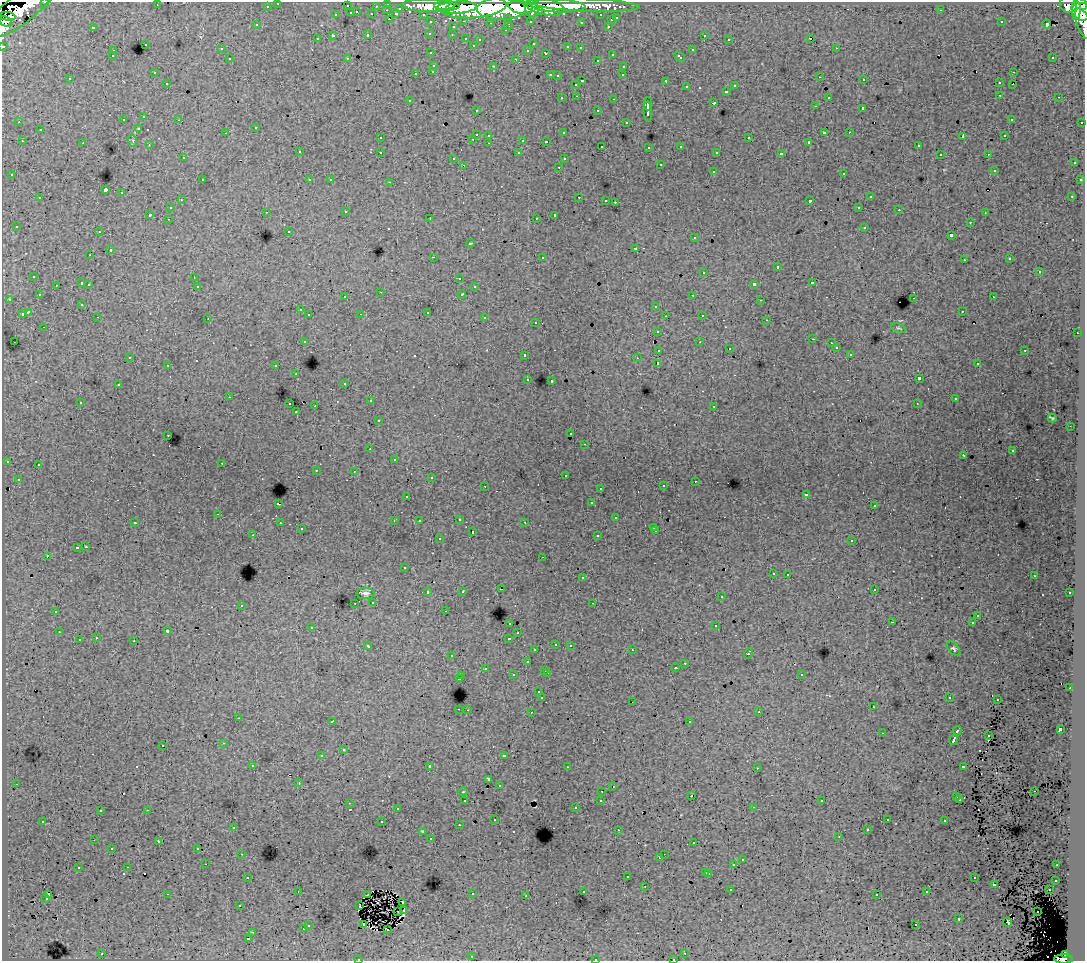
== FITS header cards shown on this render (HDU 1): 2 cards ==
NAXIS1  =                 1083
NAXIS2  =                  959

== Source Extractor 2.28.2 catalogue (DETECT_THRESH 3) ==
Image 1083 x 959 px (HDU 1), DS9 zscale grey, 1 PNG px = 1 image px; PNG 1087 x 963 px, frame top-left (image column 1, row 959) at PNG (2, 2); each listed source drawn as its Kron ellipse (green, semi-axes under 4 px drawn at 4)
Background 103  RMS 1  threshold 3.14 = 3 sigma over >= 5 px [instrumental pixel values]
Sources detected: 506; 2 with non-positive FLUX_AUTO (blend fragments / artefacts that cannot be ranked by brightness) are neither listed nor drawn; of the other 504, the 500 brightest by FLUX_AUTO listed and drawn (4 fainter detections omitted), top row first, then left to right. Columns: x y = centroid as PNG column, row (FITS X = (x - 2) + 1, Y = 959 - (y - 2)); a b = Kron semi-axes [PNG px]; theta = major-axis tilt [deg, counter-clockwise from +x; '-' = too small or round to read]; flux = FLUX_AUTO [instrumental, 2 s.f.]
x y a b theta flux
45 2 3 2 - 2400
278 3 3 3 - 1800
388 4 3 3 - 3500
157 5 2 2 - 44
445 5 11 4 3 110000
586 5 53 6 -2 110000
1068 5 8 8 - 79000
267 6 3 3 - 960
347 6 3 3 - 780
376 6 3 2 - 960
430 6 29 6 -1 200000
558 6 27 6 -2 210000
1084 6 4 3 - 46000
521 7 12 6 -11 190000
545 7 19 8 -11 230000
21 8 43 14 38 290000
400 8 3 3 - 650
456 8 20 6 3 240000
475 8 31 10 7 570000
501 9 24 11 0 590000
532 9 9 6 -84 170000
387 10 2 2 - 180
941 10 3 2 - 63
1081 10 11 9 -67 300000
538 11 4 3 - 58000
1076 11 9 3 85 95000
357 12 3 2 - 250
351 13 3 3 - 700
372 14 3 3 - 610
396 14 4 3 - 880
423 14 3 2 - 1500
336 15 3 3 - 260
601 15 3 3 - 1100
8 16 7 4 -5 92000
508 18 3 3 - 900
617 18 3 3 - 620
389 19 3 2 - 350
611 20 3 3 - 290
6 21 7 4 -29 100000
464 21 3 2 - 390
530 21 3 3 - 810
431 22 3 3 - 1500
581 22 3 3 - 160
1001 22 3 2 - 84
491 23 2 2 - 68
1047 24 4 3 - 380
1084 24 16 6 -70 55000
256 25 3 2 - 110
509 26 3 2 - 320
608 26 3 2 - 410
93 27 3 3 - 610
453 27 3 3 - 330
505 30 3 3 - 250
430 33 3 3 - 200
368 35 3 3 - 400
452 35 3 3 - 130
704 35 3 2 - 130
333 36 3 3 - 1000
466 38 3 3 - 310
811 38 3 3 - 20000
317 39 3 3 - 220
480 39 3 3 - 180
729 39 3 2 - 130
145 44 3 3 - 470
533 44 2 2 - 65
473 45 3 3 - 190
3 46 3 3 - 4100
568 47 4 3 - 510
580 48 3 2 - 77
836 48 3 2 - 150
221 49 3 3 - 230
528 50 3 3 - 170
692 50 3 3 - 420
113 51 3 2 - 240
431 53 3 3 - 140
546 53 3 3 - 320
612 54 3 3 - 330
112 56 3 3 - 170
679 57 6 3 -44 390
1053 57 3 2 - 220
347 58 3 2 - 47
230 59 3 3 - 330
516 59 3 2 - 560
597 60 3 2 - 230
434 65 3 3 - 300
493 66 4 4 - 56
624 66 3 3 - 300
433 71 3 3 - 210
154 72 3 3 - 140
1013 72 3 2 - 100
416 73 3 3 - 450
550 75 3 2 - 420
623 75 3 2 - 77
558 76 3 3 - 160
820 77 3 2 - 170
70 79 3 3 - 160
864 80 3 2 - 200
582 81 3 2 - 560
666 81 4 3 - 800
167 83 3 2 - 200
999 83 3 3 - 230
576 84 3 3 - 300
1013 84 2 2 - 62
735 86 3 3 - 310
686 87 3 3 - 290
727 91 3 3 - 390
1000 95 3 2 - 240
577 96 3 2 - 270
828 97 3 3 - 240
1059 97 3 2 - 220
562 98 3 3 - 200
614 99 3 2 - 380
409 100 3 2 - 170
714 103 3 3 - 1000
648 104 7 2 89 2000
815 106 3 2 - 110
863 109 3 3 - 880
476 110 3 2 - 110
598 111 3 3 - 280
648 112 10 3 -86 2200
144 117 3 3 - 280
1011 119 3 2 - 120
123 120 3 3 - 300
179 120 3 2 - 200
19 122 3 2 - 75
626 122 3 3 - 150
1082 122 3 2 - 740
256 127 3 3 - 200
138 128 3 3 - 59
40 130 3 3 - 360
824 132 4 3 - 880
849 132 3 2 - 120
226 133 2 2 - 41
564 133 3 3 - 130
476 134 3 3 - 800
489 135 3 3 - 240
963 136 3 2 - 490
1005 136 3 3 - 140
380 138 3 2 - 100
749 138 3 3 - 480
473 139 3 2 - 160
523 140 3 3 - 700
22 141 3 2 - 210
133 141 6 4 -72 97
546 141 3 3 - 180
83 142 2 2 - 48
809 142 3 3 - 140
489 143 3 2 - 290
149 145 3 2 - 140
602 146 3 2 - 140
681 146 3 3 - 240
918 146 3 3 - 300
649 147 3 3 - 250
299 152 3 3 - 290
380 152 3 3 - 350
717 152 3 3 - 120
519 153 3 3 - 230
781 154 4 3 - 1700
940 154 3 2 - 140
988 154 3 2 - 140
183 158 3 2 - 190
454 158 3 2 - 130
564 159 3 3 - 140
1074 163 3 3 - 280
463 165 4 2 - 70
660 165 3 3 - 550
559 167 3 2 - 170
994 170 3 3 - 120
713 172 3 3 - 320
844 173 3 3 - 490
12 175 3 3 - 180
202 180 3 3 - 190
310 180 3 3 - 150
330 180 3 2 - 150
1080 180 3 3 - 200
390 182 3 2 - 370
105 190 4 3 - 7000
122 193 3 3 - 410
1072 196 3 2 - 63
579 197 3 2 - 290
870 197 3 3 - 470
40 198 3 3 - 280
181 200 3 2 - 180
606 200 3 2 - 180
810 201 3 3 - 1300
615 202 3 2 - 790
859 207 3 3 - 240
170 208 3 3 - 210
899 210 3 2 - 170
266 212 3 2 - 240
346 212 3 2 - 340
985 213 3 2 - 77
150 214 3 3 - 1300
555 215 4 3 - 1500
430 218 2 2 - 55
536 218 3 2 - 120
168 219 3 2 - 200
970 222 3 2 - 150
16 226 3 3 - 200
865 227 3 3 - 540
289 231 3 3 - 160
99 232 3 2 - 200
951 235 4 3 - 900
695 238 3 3 - 240
470 243 4 2 - 64
635 248 3 3 - 610
110 250 3 3 - 610
90 255 3 2 - 160
433 257 3 2 - 810
542 257 3 3 - 260
1010 259 3 3 - 150
964 260 3 2 - 150
777 267 3 3 - 720
704 272 3 3 - 380
1039 272 3 3 - 700
34 276 3 3 - 260
194 277 2 2 - 46
459 278 3 2 - 150
82 283 3 3 - 830
812 283 3 3 - 700
89 284 3 3 - 310
754 284 4 3 - 2200
56 285 3 2 - 170
197 286 3 3 - 280
474 287 3 3 - 250
381 292 2 2 - 44
462 294 4 3 - 410
39 295 3 3 - 210
693 295 3 2 - 190
345 297 3 3 - 260
993 297 3 2 - 260
914 298 3 2 - 290
9 299 3 3 - 240
761 300 2 2 - 65
82 305 3 3 - 160
656 306 3 3 - 410
300 310 3 3 - 210
962 311 3 2 - 190
28 312 4 3 - 1300
427 312 3 3 - 530
22 314 3 3 - 430
361 314 2 2 - 40
309 315 3 3 - 200
702 315 3 2 - 230
665 316 2 2 - 54
98 317 3 2 - 140
485 318 3 3 - 410
208 319 2 2 - 64
767 320 3 2 - 79
536 322 3 3 - 170
44 327 3 2 - 160
898 328 8 4 -20 110
657 331 3 3 - 370
1077 333 3 2 - 340
813 339 3 2 - 76
304 341 3 3 - 270
14 342 2 2 - 53
700 342 2 2 - 34
831 343 2 2 - 56
836 348 3 3 - 220
730 349 3 2 - 53
659 350 4 3 - 1100
1025 350 3 2 - 420
850 354 3 2 - 210
525 355 3 3 - 380
130 357 2 2 - 53
637 358 2 2 - 43
658 363 3 3 - 2500
977 364 3 2 - 180
168 365 3 2 - 240
276 366 3 3 - 320
296 374 3 3 - 130
919 378 4 3 - 2300
528 379 3 3 - 190
552 381 3 2 - 72
345 383 3 3 - 200
118 385 3 3 - 240
229 397 3 2 - 87
955 399 3 2 - 91
370 401 3 2 - 240
80 402 3 2 - 170
290 404 3 2 - 330
917 404 3 2 - 41
315 406 2 2 - 590
714 406 3 2 - 130
296 412 3 2 - 110
1052 418 4 3 - 98
378 420 3 3 - 160
1070 426 2 2 - 46
571 434 3 2 - 210
168 435 3 2 - 210
585 444 3 2 - 120
370 449 3 2 - 140
1012 451 3 3 - 250
963 455 3 2 - 49
394 459 2 2 - 64
7 461 3 3 - 180
222 463 3 2 - 190
38 465 3 2 - 120
316 470 3 2 - 270
354 471 3 2 - 130
565 475 3 2 - 140
431 478 3 3 - 140
18 479 3 3 - 240
695 481 3 2 - 130
485 486 3 2 - 180
663 486 3 3 - 260
600 488 3 2 - 160
806 494 3 3 - 130
407 496 3 2 - 90
591 503 3 3 - 230
278 504 3 3 - 830
874 506 3 3 - 180
218 514 3 2 - 260
616 518 3 3 - 390
459 519 3 3 - 310
394 521 3 2 - 48
419 521 3 2 - 140
525 522 3 2 - 140
135 523 3 2 - 82
280 523 3 2 - 190
654 527 3 3 - 160
301 529 3 3 - 170
656 531 3 2 - 220
472 532 3 3 - 550
253 535 3 2 - 170
598 536 3 3 - 290
439 539 3 3 - 210
852 540 3 3 - 350
86 547 3 2 - 90
77 548 3 3 - 820
47 556 3 3 - 1000
543 557 3 2 - 130
404 568 3 2 - 110
773 573 3 3 - 260
788 574 3 2 - 170
1034 576 3 2 - 100
582 578 3 3 - 440
501 589 3 2 - 57
874 589 3 3 - 260
462 591 3 2 - 88
428 592 3 3 - 430
365 593 9 5 -3 230
1070 593 3 3 - 210
721 597 3 3 - 170
373 602 3 3 - 320
355 603 2 2 - 170
593 603 3 2 - 65
241 605 3 3 - 260
56 611 3 3 - 250
445 611 3 2 - 140
978 615 3 3 - 170
892 622 3 2 - 100
510 623 3 3 - 290
972 623 3 2 - 120
716 626 3 3 - 640
312 627 3 3 - 260
167 631 3 3 - 83
59 632 3 2 - 190
518 633 3 3 - 200
96 638 3 2 - 270
509 638 3 3 - 440
79 640 3 3 - 640
134 641 3 3 - 600
556 644 3 3 - 200
570 645 3 2 - 310
368 646 4 3 - 360
954 649 8 5 -48 130
535 650 3 3 - 190
632 650 3 2 - 230
748 653 5 3 - 650
451 656 3 2 - 130
527 662 3 3 - 210
685 663 3 2 - 310
485 668 3 3 - 250
675 668 3 2 - 140
545 670 3 2 - 250
547 673 3 2 - 340
801 674 3 3 - 240
513 675 3 3 - 340
462 676 3 2 - 330
459 679 3 3 - 1300
1070 688 3 2 - 200
539 692 3 3 - 180
949 697 3 2 - 130
542 698 3 3 - 1600
997 699 2 2 - 49
633 702 2 2 - 74
873 707 3 2 - 130
459 709 3 2 - 280
467 710 2 2 - 250
531 712 3 2 - 360
759 712 3 3 - 77
238 718 2 2 - 40
332 721 4 2 - 49
689 722 3 3 - 350
1060 729 4 3 - 2700
957 731 5 3 - 1000
882 733 2 2 - 51
988 735 3 2 - 68
954 740 5 3 - 2600
224 743 3 3 - 160
163 745 3 3 - 250
344 750 4 3 - 64
321 756 3 3 - 520
504 756 4 2 - 88
253 765 3 3 - 180
429 766 3 3 - 3100
963 766 4 3 - 910
567 767 3 2 - 160
757 768 2 2 - 52
489 779 4 3 - 280
299 783 3 3 - 51
16 784 3 2 - 140
499 785 3 3 - 220
613 786 3 2 - 81
602 791 3 2 - 210
1034 791 3 2 - 110
463 792 4 3 - 49
691 796 2 2 - 73
957 797 3 3 - 360
960 799 3 3 - 220
601 800 3 3 - 130
465 801 3 2 - 200
822 801 3 3 - 130
349 803 3 2 - 260
753 807 3 2 - 210
575 808 3 3 - 160
397 809 3 2 - 230
147 810 3 2 - 450
100 811 3 2 - 150
495 819 3 3 - 200
887 820 3 3 - 88
43 821 3 3 - 230
945 821 3 3 - 310
382 822 3 3 - 630
459 825 3 2 - 100
233 827 3 3 - 280
867 829 3 2 - 140
618 830 3 2 - 120
423 831 3 3 - 79
839 837 4 2 - 54
431 839 3 3 - 170
94 840 2 2 - 32
159 841 3 3 - 110
694 843 3 2 - 80
112 848 3 2 - 77
198 848 3 2 - 120
242 854 3 2 - 190
664 854 2 2 - 96
660 858 3 3 - 180
742 860 3 3 - 270
206 864 2 2 - 130
734 865 3 3 - 570
1057 865 3 2 - 110
128 867 3 2 - 240
78 868 3 3 - 440
706 872 3 3 - 350
709 873 3 3 - 430
248 877 3 2 - 260
627 877 3 3 - 580
974 878 3 3 - 310
1056 880 3 3 - 240
994 884 3 3 - 630
645 886 2 2 - 46
731 890 3 2 - 220
1049 890 3 2 - 210
298 891 2 2 - 37
583 892 3 3 - 160
927 892 3 2 - 190
167 894 3 2 - 840
368 894 2 2 - 34
472 894 3 2 - 340
877 894 3 3 - 140
48 895 3 2 - 270
526 896 3 2 - 170
46 899 3 2 - 130
403 902 3 2 - 74
240 905 3 3 - 140
359 905 3 2 - 67
404 910 3 2 - 66
398 911 2 2 - 69
1037 912 2 2 - 81
959 919 3 3 - 340
1008 922 5 2 - 200
308 925 3 3 - 210
364 925 3 2 - 100
916 925 3 2 - 170
303 929 3 2 - 180
387 929 3 2 - 69
253 932 3 2 - 61
248 939 3 3 - 1000
685 953 3 2 - 240
102 954 3 2 - 270
1065 955 4 3 - 31000
472 956 2 2 - 51
358 959 3 2 - 110
595 959 3 2 - 400
673 959 3 2 - 87
1064 959 9 4 -1 58000
At the frame edge (FLAGS 8, measured only in part): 10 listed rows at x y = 45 2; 278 3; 1084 6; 21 8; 1084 24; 3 46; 358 959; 595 959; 673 959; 1064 959
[4 fainter detections neither listed nor drawn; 2 non-positive-flux detections neither listed nor drawn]